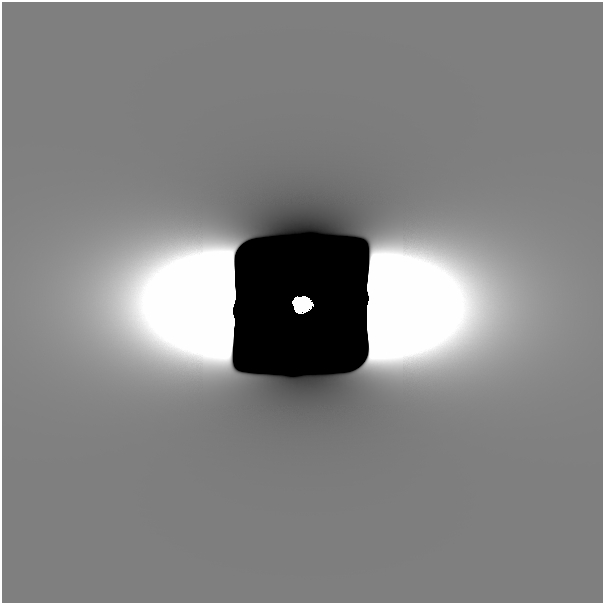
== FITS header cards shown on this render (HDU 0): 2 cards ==
NAXIS1  =                  601
NAXIS2  =                  601

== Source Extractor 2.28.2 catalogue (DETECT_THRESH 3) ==
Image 601 x 601 px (HDU 0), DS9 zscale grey, 1 PNG px = 1 image px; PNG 605 x 605 px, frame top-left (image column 1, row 601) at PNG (2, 2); no overlay
Background -9.17e-14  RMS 1.0e-12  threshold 3.04e-12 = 3 sigma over >= 5 px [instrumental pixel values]
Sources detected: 3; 2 with non-positive FLUX_AUTO (blend fragments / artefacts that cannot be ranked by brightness) are not listed; the other 1 listed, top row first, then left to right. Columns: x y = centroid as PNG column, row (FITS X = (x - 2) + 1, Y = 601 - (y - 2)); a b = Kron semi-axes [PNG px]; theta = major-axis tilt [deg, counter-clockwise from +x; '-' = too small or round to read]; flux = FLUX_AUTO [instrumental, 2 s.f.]
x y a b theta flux
303 304 14 10 -2 9.7
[2 non-positive-flux detections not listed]